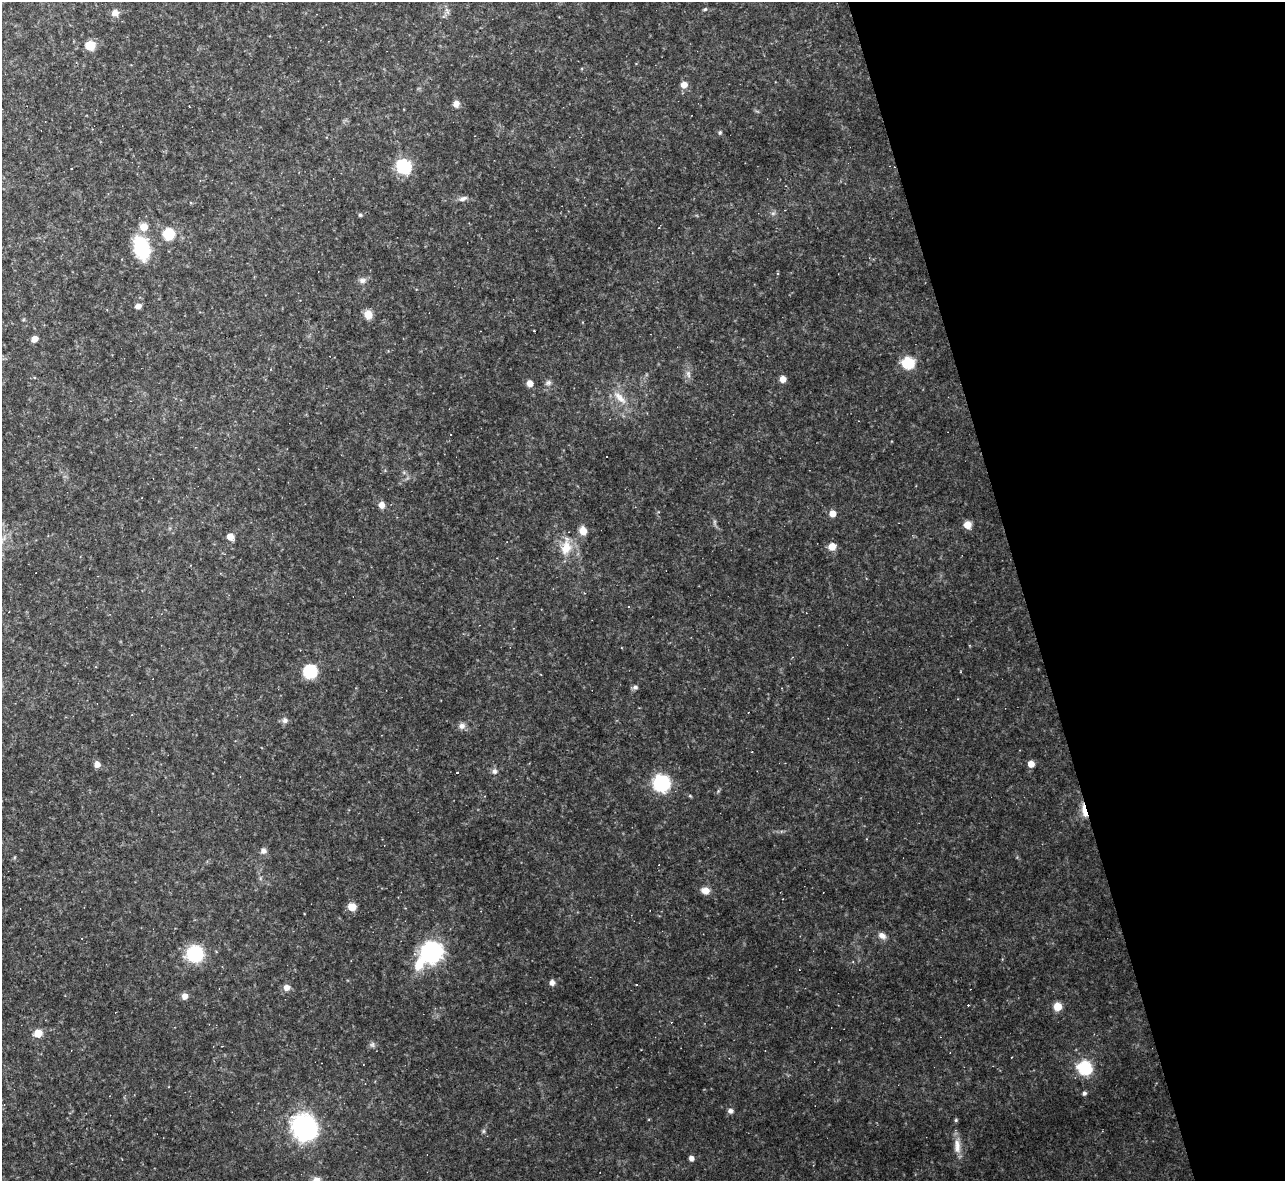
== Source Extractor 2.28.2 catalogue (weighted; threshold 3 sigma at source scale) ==
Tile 12 of 4 x 4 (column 4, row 3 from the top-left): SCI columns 3850-5132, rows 1320-2498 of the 5132 x 5115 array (HDU 1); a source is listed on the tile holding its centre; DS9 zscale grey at full resolution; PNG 1287 x 1183 px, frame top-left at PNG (2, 2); no overlay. Shown black and unused: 20% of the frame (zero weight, under 2 of 3 exposures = <1% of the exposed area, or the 3 px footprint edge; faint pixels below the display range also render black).
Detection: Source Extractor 2.28.2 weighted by HDU 2 'WHT'; one run over the whole footprint, this tile lists its part. Background 0.175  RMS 0.015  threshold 0.0657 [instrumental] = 3 sigma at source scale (4.5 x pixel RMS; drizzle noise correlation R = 1.50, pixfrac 1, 0.05/0.05 arcsec/px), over >= 5 px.
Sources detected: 65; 1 inside a brighter object's white glare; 9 cosmic-ray / hot-pixel residue — not listed; the other 55 listed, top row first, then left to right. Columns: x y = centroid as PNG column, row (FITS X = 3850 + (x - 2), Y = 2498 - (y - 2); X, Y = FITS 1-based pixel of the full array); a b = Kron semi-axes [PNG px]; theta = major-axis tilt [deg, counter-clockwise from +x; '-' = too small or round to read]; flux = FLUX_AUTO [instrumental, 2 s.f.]
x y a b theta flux
705 9 5 3 - 1.5
115 13 9 8 - 6
90 45 7 6 - 28
684 85 8 7 - 7.5
456 104 8 6 73 6
404 166 9 8 - 90
463 199 10 5 26 4.2
360 215 5 4 - 1.6
144 227 6 6 - 18
169 234 6 6 - 73
141 248 19 11 -72 88
362 280 8 7 - 4.7
138 306 6 5 - 5.8
368 314 7 7 - 18
534 331 3 2 - 2.3
34 339 6 5 - 7.6
908 363 7 6 - 66
783 379 5 5 - 11
530 383 6 5 - 8.7
621 399 13 7 -27 9.4
381 505 7 6 - 7.6
832 513 5 4 - 16
967 525 6 6 - 14
583 531 6 6 - 16
230 537 6 6 - 11
832 546 6 6 - 15
566 548 20 12 73 20
310 671 7 7 - 120
635 687 6 5 - 3.5
285 720 6 6 - 4.4
462 726 8 7 - 4.9
97 764 6 5 - 7.9
1031 764 6 5 - 9.8
494 771 7 6 - 3.5
457 773 3 3 - 3
661 783 8 8 - 170
1084 811 19 5 -79 11
263 851 7 6 - 4.2
705 890 9 7 -9 9
352 907 7 6 - 17
882 936 10 7 -28 5.9
431 952 14 13 - 200
195 954 11 11 - 83
552 983 6 6 - 4.7
286 987 6 6 - 7.6
184 996 7 7 - 6.3
1057 1006 6 6 - 20
38 1033 6 6 - 19
1012 1057 2 2 - 0.81
1085 1068 8 8 - 84
1084 1093 5 5 - 2.7
730 1111 7 6 - 3.4
304 1127 17 15 -53 270
957 1146 22 6 -89 11
691 1158 5 5 - 4.7
Overlapping masked pixels (flux is a lower limit): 1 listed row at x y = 1084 811